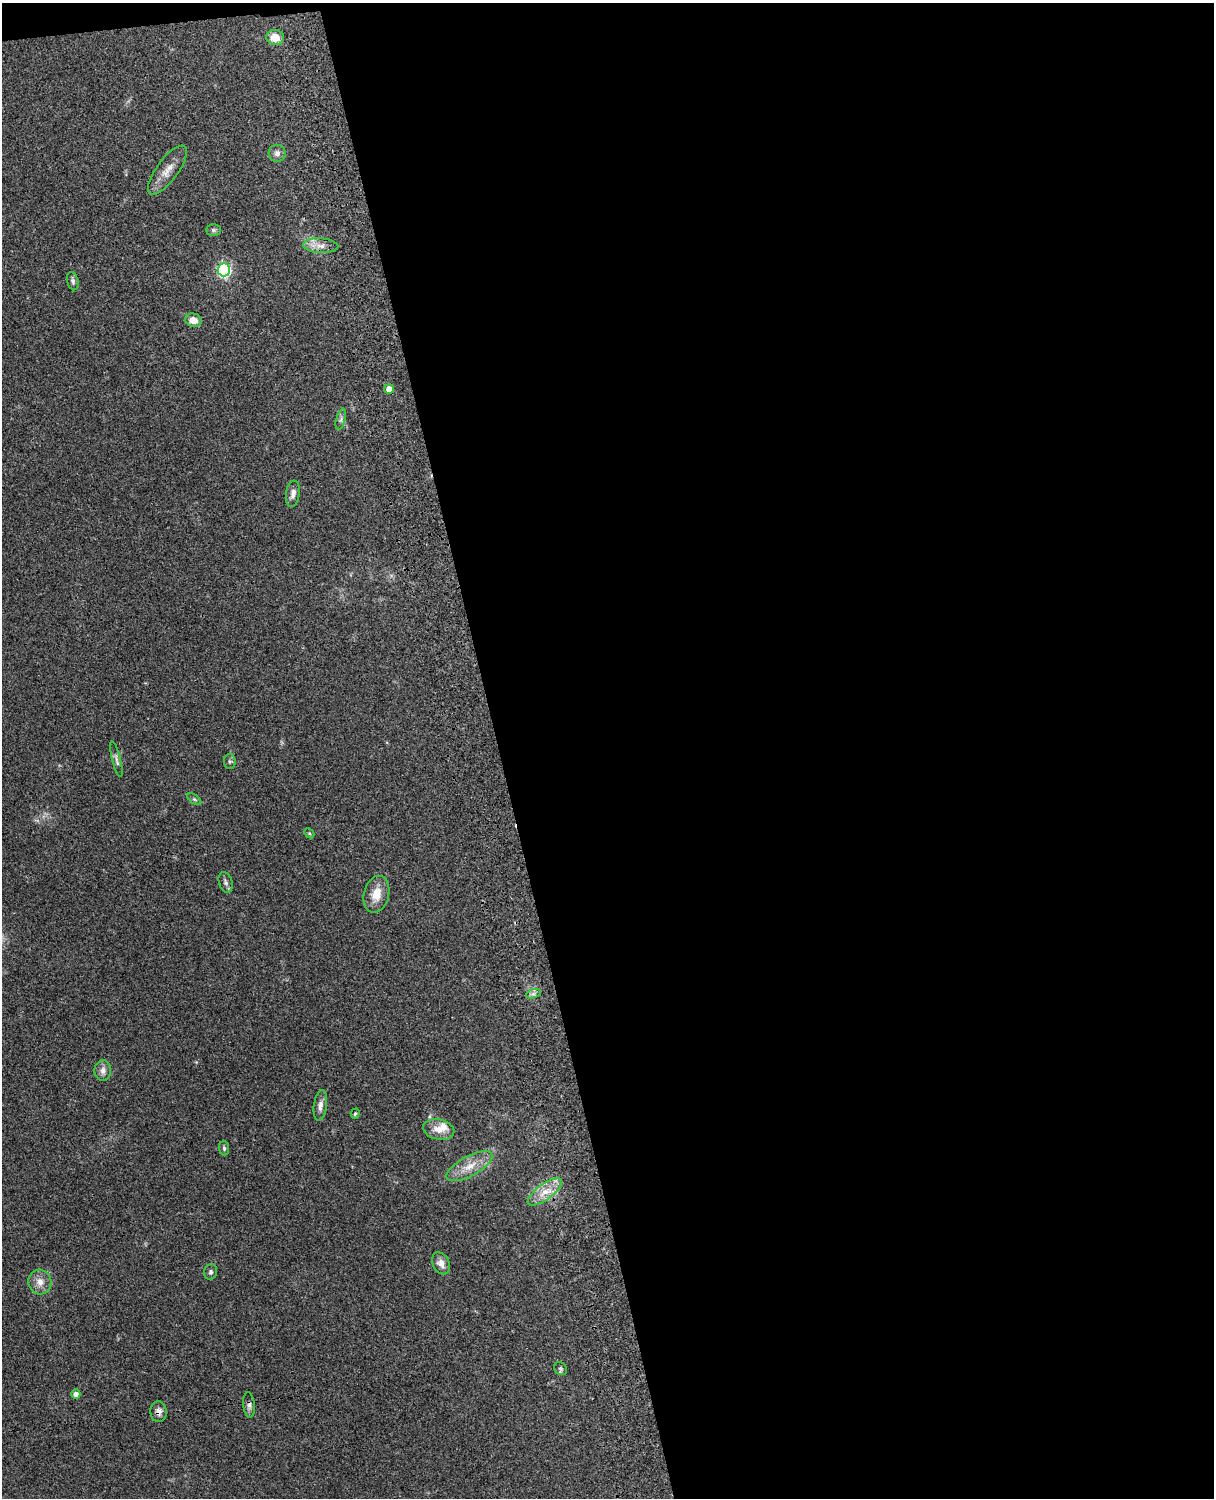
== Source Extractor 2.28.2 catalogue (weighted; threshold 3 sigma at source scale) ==
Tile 4 of 4 x 3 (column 4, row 1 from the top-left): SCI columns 3756-4967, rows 3156-4651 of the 5088 x 4928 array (HDU 1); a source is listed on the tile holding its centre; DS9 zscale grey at full resolution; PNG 1216 x 1500 px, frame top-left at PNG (2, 3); each listed source drawn as its Kron ellipse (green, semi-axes under 4 px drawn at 4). Shown black and unused: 59% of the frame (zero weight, under 3 of 4 exposures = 6% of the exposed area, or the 3 px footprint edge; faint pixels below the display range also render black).
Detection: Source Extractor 2.28.2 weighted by HDU 2 'WHT'; one run over the whole footprint, this tile lists its part. Background 0.24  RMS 0.0087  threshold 0.0389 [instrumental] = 3 sigma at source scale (4.5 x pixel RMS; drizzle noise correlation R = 1.50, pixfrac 1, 0.05/0.05 arcsec/px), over >= 5 px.
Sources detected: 33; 1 inside a brighter listed object's ellipse — not listed separately; the other 32 listed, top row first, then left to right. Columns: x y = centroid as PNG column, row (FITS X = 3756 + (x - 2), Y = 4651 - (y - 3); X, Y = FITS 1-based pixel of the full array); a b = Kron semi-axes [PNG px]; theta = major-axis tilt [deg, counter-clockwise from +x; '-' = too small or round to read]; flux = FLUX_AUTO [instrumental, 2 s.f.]
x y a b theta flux
275 37 9 7 -6 11
277 153 8 8 - 3.7
167 170 29 10 53 11
213 230 7 5 0 1.7
321 246 17 7 -4 7.3
224 270 6 6 - 160
73 281 9 5 -77 2.3
193 320 8 6 -14 8.6
389 389 5 5 - 9.1
341 419 11 4 75 2.2
293 494 13 7 81 4.5
116 759 18 4 -76 2.8
230 761 8 6 90 1.9
194 799 8 4 -35 1.3
309 833 6 4 -44 1.1
226 882 10 6 -73 2.7
376 894 19 12 76 14
533 994 7 4 18 2.2
103 1070 10 8 90 4.6
320 1105 15 6 82 4.9
355 1114 5 4 - 1.1
439 1129 16 10 -12 9.1
224 1148 7 5 -89 1.7
470 1166 25 10 28 14
545 1192 20 8 36 11
441 1263 11 8 -63 5.1
211 1272 8 6 70 1.9
40 1282 12 11 - 7.7
560 1368 7 6 - 1.9
76 1394 5 4 - 5.1
249 1405 13 5 -84 3
159 1412 10 8 -87 4.3
Overlapping masked pixels (flux is a lower limit): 2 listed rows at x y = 249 1405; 159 1412